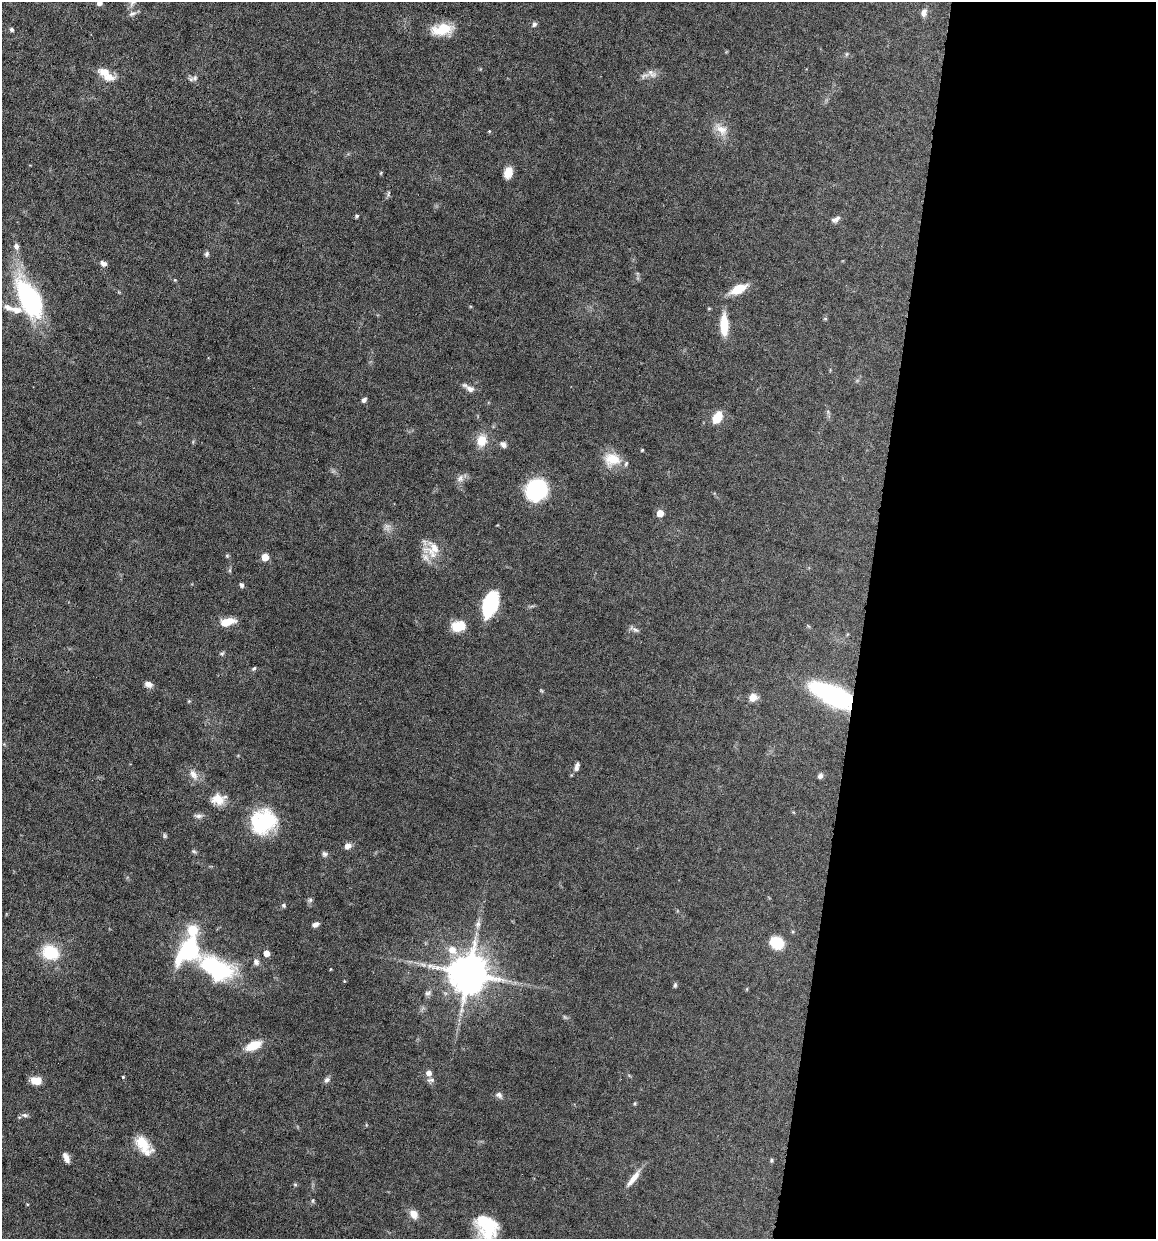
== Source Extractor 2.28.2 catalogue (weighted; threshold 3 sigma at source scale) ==
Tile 12 of 4 x 4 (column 4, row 3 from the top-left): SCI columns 3581-4734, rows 1238-2474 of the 4972 x 4949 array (HDU 1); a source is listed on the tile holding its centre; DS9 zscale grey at full resolution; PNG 1158 x 1241 px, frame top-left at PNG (2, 2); no overlay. Shown black and unused: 25% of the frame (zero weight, under 6 of 12 exposures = <1% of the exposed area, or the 3 px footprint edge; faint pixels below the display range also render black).
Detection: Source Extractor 2.28.2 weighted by HDU 2 'WHT'; one run over the whole footprint, this tile lists its part. Background 0.0782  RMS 0.0027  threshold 0.011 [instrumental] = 3 sigma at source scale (4.09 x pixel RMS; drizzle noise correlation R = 1.36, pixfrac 0.8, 0.05/0.05 arcsec/px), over >= 5 px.
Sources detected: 97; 2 inside a brighter object's white glare — not listed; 4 inside a brighter listed object's ellipse — not listed separately; the other 91 listed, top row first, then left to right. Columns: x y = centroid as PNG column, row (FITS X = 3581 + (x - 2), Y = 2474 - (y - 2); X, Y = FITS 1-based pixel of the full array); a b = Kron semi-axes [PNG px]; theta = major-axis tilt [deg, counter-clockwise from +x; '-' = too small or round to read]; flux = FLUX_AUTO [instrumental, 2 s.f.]
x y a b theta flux
99 3 5 5 - 1.1
924 13 9 7 73 1.2
132 14 10 6 19 0.83
534 24 6 5 - 0.64
12 29 5 4 - 0.5
442 29 24 11 10 6.4
104 72 18 11 -6 2.6
652 74 16 8 -42 1.4
195 78 9 7 88 0.83
721 129 19 11 -37 3
489 131 4 4 - 0.24
508 173 11 8 72 3.1
388 193 9 3 77 0.41
357 216 5 5 - 0.41
836 219 12 6 25 1
16 246 9 6 -79 0.89
207 254 7 6 - 0.53
103 263 9 6 -27 1
175 280 5 3 - 0.21
738 289 16 8 25 5.4
29 298 44 20 -61 32
8 307 14 7 -25 1.5
825 319 6 4 0 0.28
724 325 23 8 -90 5.9
469 388 18 7 -31 1.4
364 400 6 4 45 0.8
717 417 10 7 59 5.7
481 441 13 11 79 3.8
503 444 8 6 -41 0.91
642 450 3 3 - 0.31
612 459 21 16 -1 5
460 478 10 8 48 1.2
536 490 15 14 - 25
660 513 5 5 - 4.3
387 526 9 6 0 0.86
432 549 23 21 85 4.8
227 556 6 4 -19 0.3
265 557 5 5 - 4.2
230 570 6 4 72 0.32
242 585 6 5 - 0.57
490 604 21 11 72 21
227 622 15 7 15 4.3
458 626 11 8 6 6.4
635 630 10 5 -31 0.75
254 668 6 4 47 0.44
148 684 9 6 -14 1.3
834 695 33 13 -26 47
753 697 9 8 - 2.1
577 767 10 5 73 1
193 774 16 9 -60 1.8
820 776 6 6 - 0.8
218 799 18 13 3 3.5
198 816 12 5 -8 0.84
264 822 22 18 30 24
165 836 7 4 -74 0.38
348 846 7 6 - 1.4
194 851 6 5 - 0.39
324 854 7 6 - 0.62
310 900 7 5 44 0.48
284 905 5 5 - 0.48
315 924 7 5 20 0.99
478 924 9 7 65 0.99
193 930 12 11 - 5.4
776 943 14 12 -30 5.6
452 950 13 11 -38 3
50 952 19 15 -27 8.4
266 953 5 4 - 2.5
256 962 9 7 -56 0.94
423 964 9 4 -9 0.85
216 968 51 25 -29 25
330 969 4 3 - 0.17
468 973 11 11 - 810
675 985 7 4 80 0.41
428 993 9 7 23 0.69
253 1046 15 8 24 5
429 1073 6 6 - 1.4
123 1077 3 3 - 0.24
327 1080 8 6 45 0.72
431 1080 11 5 10 0.69
36 1081 10 7 -6 3.8
499 1095 9 7 -33 0.83
635 1103 5 3 - 0.27
25 1115 8 5 -26 0.61
142 1144 24 14 -47 5.3
66 1158 12 6 -66 1.4
771 1160 6 4 71 0.33
634 1178 25 7 53 2.6
295 1185 6 4 -1 0.31
313 1200 7 4 90 0.32
414 1214 10 8 -49 2
489 1229 25 18 64 9.6
Overlapping masked pixels (flux is a lower limit): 1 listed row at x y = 834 695
Isophote crosses this tile's border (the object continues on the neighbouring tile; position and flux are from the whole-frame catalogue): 2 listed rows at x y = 99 3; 489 1229